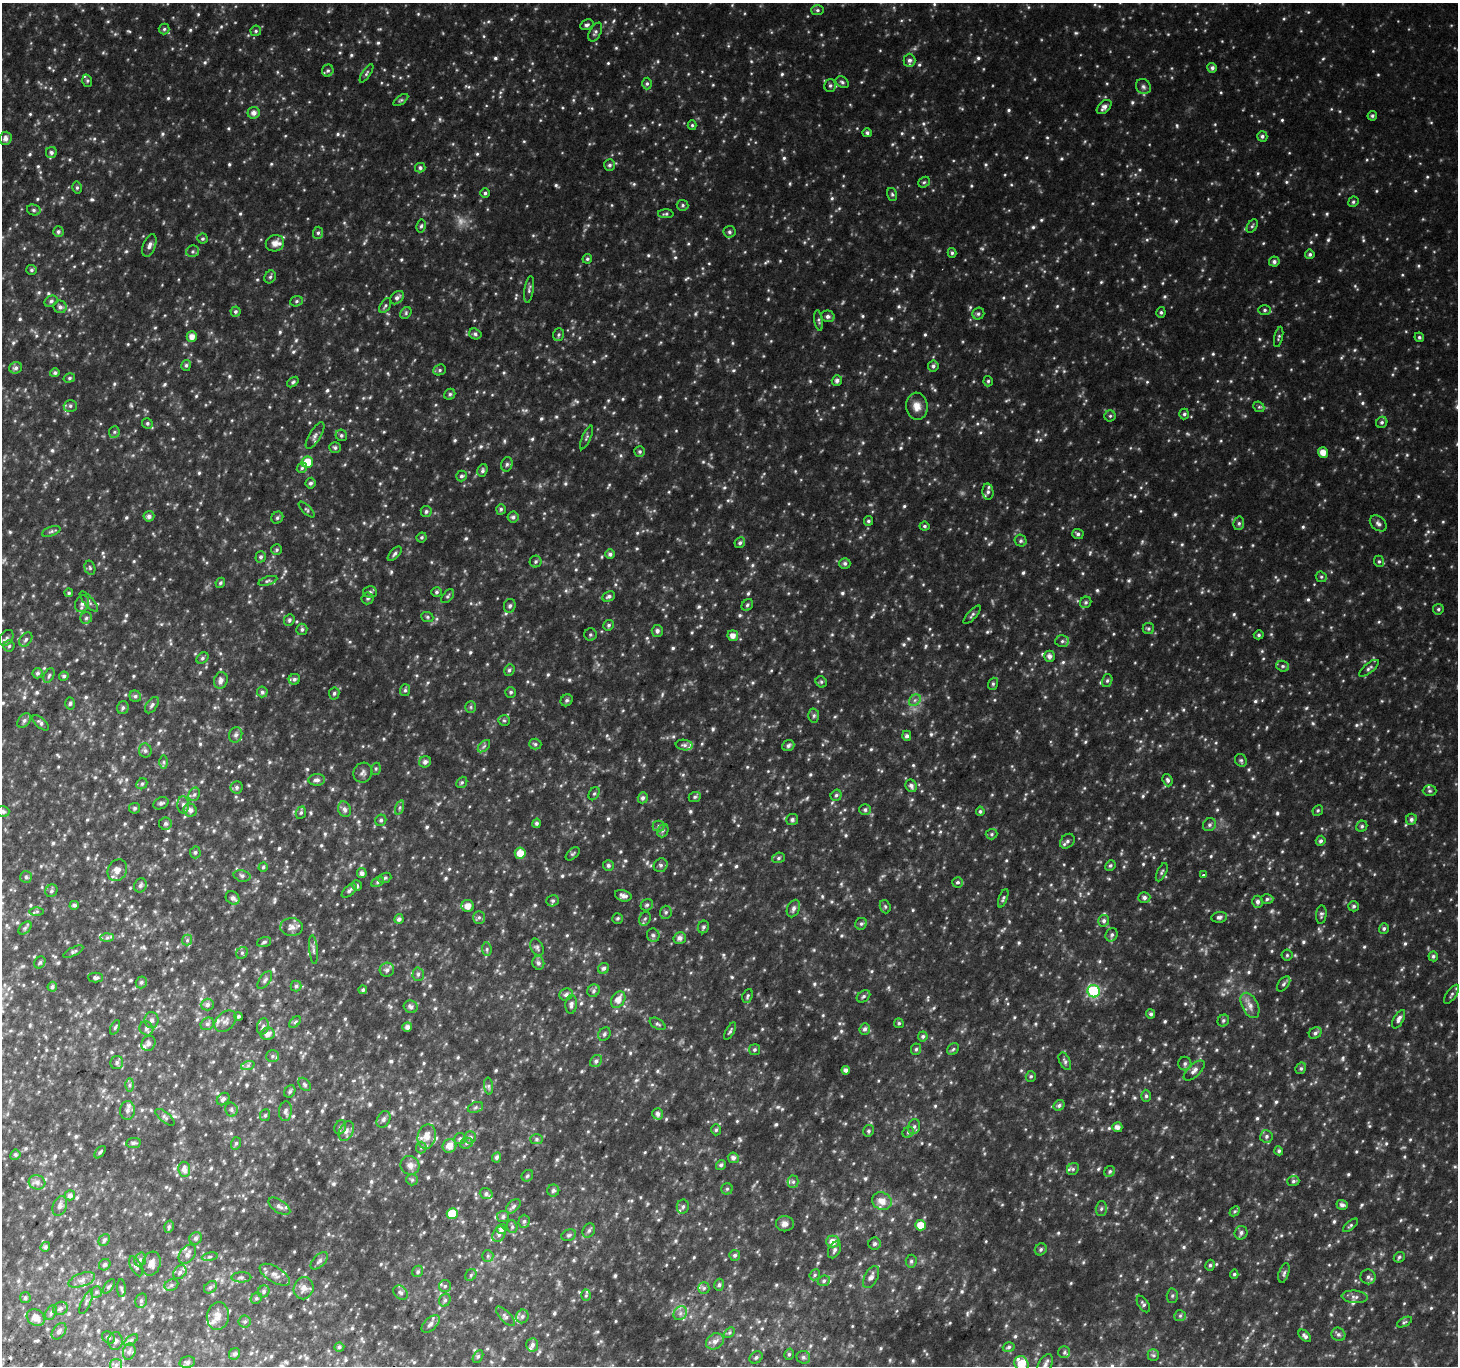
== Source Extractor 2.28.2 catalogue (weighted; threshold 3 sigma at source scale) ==
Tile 7 of 4 x 4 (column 3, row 2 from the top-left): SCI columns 2942-4397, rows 3027-4390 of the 5875 x 5986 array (HDU 1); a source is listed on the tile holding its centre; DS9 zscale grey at full resolution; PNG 1460 x 1368 px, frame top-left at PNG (2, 3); each listed source drawn as its Kron ellipse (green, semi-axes under 4 px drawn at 4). Shown black and unused: <1% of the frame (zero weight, under 2 of 3 exposures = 2% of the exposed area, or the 3 px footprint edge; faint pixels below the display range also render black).
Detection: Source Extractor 2.28.2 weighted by HDU 2 'WHT'; one run over the whole footprint, this tile lists its part. Background 0.096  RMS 0.02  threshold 0.0908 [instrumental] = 3 sigma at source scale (4.5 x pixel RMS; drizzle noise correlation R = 1.50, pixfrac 1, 0.0396/0.0396 arcsec/px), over >= 5 px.
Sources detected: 1084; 11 too faint to see at this stretch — neither listed nor drawn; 19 inside a brighter listed object's ellipse — not listed separately; of the other 1054, all 500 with FLUX_AUTO >= 3.25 (the completeness limit of this list) listed and drawn (554 fainter detections not listed), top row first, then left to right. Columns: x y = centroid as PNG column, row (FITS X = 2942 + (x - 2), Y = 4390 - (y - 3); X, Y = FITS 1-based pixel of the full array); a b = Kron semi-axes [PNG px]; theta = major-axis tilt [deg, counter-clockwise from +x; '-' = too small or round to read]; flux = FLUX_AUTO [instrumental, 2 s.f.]
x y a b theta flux
817 10 6 5 - 3.7
587 25 7 5 26 4.5
164 29 5 5 - 3.8
256 31 5 5 - 3.6
595 32 10 5 62 5.1
909 60 7 6 - 6.7
1212 68 5 4 - 6.1
328 71 6 5 - 4
366 73 11 4 57 3.7
87 81 6 5 - 3.4
842 82 7 5 -35 4.1
647 84 6 4 88 3.8
830 85 6 6 - 4.2
1143 87 8 7 - 5.5
401 100 8 4 35 3.6
1104 107 8 5 43 8.4
254 113 6 5 - 11
1372 116 5 4 - 3.5
692 125 5 4 - 3.3
867 133 5 4 - 4.6
1262 136 5 5 - 4.8
6 138 6 6 - 8.4
51 152 5 5 - 4.8
609 165 6 5 - 4.6
420 168 5 5 - 4.8
924 182 6 5 - 3.3
77 188 6 4 -77 3.4
485 193 4 4 - 4.2
892 194 6 5 - 3.3
1353 202 5 5 - 3.6
683 205 6 5 - 3.9
34 210 7 5 -15 4.5
666 214 8 4 -1 3.4
421 226 7 4 78 3.7
1252 226 7 4 58 3.5
58 232 5 5 - 4.5
729 232 6 6 - 4.7
318 233 6 5 - 4.2
202 239 5 5 - 3.4
275 243 9 8 - 16
149 245 12 6 70 8.9
193 251 6 5 - 4.4
952 253 5 4 - 3.5
1310 254 5 4 - 4.1
587 259 5 4 - 3.3
1274 262 5 5 - 5.9
31 270 5 5 - 4
270 277 7 5 62 4
529 289 13 4 81 5.2
397 298 8 5 41 7
51 301 7 5 28 4.7
296 301 6 5 - 3.6
385 306 8 5 57 3.9
60 307 6 6 - 7.1
1265 310 6 5 - 4
235 312 5 5 - 3.9
1161 312 5 4 - 3.5
406 313 6 5 - 3.5
978 314 6 5 - 4.4
828 316 7 6 - 6.3
819 320 10 3 -81 3.8
475 334 6 5 - 4.5
559 335 6 5 - 3.5
192 337 5 5 - 14
1279 337 10 4 78 3.5
1419 337 5 4 - 3.5
186 365 5 5 - 4.1
933 366 5 5 - 4.9
16 368 6 5 - 5.5
440 370 6 5 - 3.8
55 373 5 4 - 4.8
69 378 6 4 17 3.3
837 380 5 5 - 7.1
988 381 5 4 - 3.5
293 382 6 4 38 3.4
450 394 6 5 - 3.9
70 406 6 5 - 4.6
917 406 13 10 -83 18
1259 407 6 4 -41 3.3
1184 414 5 5 - 3.8
1110 416 5 5 - 3.4
1382 422 6 5 - 4.3
147 423 5 5 - 3.8
114 432 6 5 - 3.7
341 435 6 5 - 4.3
315 436 15 5 58 7.9
586 437 13 4 66 4.1
335 448 6 5 - 4.2
640 451 5 5 - 4.3
1323 452 5 5 - 18
307 462 6 5 - 41
507 464 7 5 74 4.5
302 468 5 4 - 3.3
482 470 6 5 - 4.5
461 476 5 5 - 4.6
310 483 5 5 - 5.1
988 492 8 5 -86 5.5
307 509 10 4 -44 3.3
501 509 5 4 - 3.5
426 511 6 5 - 4.7
149 516 5 5 - 7.5
513 517 5 5 - 5.5
277 518 6 5 - 4.2
868 521 5 4 - 4
1239 523 7 5 77 4.2
1378 523 9 6 -41 6.3
925 526 5 4 - 3.7
51 531 10 4 19 4.4
1078 534 5 5 - 4.6
422 537 5 4 - 3.6
1021 541 6 5 - 4.3
740 543 5 5 - 4.7
277 550 5 5 - 3.5
395 554 9 4 48 4.4
610 554 5 5 - 6
261 557 6 5 - 4.8
1379 561 6 5 - 3.3
536 562 6 6 - 4
845 563 5 5 - 4.9
90 568 7 5 -75 3.6
1321 577 6 5 - 3.4
268 581 10 4 18 4
220 583 5 4 - 3.4
370 592 7 5 -4 3.8
436 592 5 4 - 3.5
69 593 4 4 - 3.4
448 596 8 5 48 3.7
609 597 6 4 25 5.3
368 598 6 6 - 3.5
89 602 13 4 -49 5.7
1086 602 6 5 - 3.8
82 604 8 6 69 7.3
747 605 6 5 - 3.7
510 606 7 6 - 5
1438 609 5 5 - 3.5
972 615 12 4 48 4.4
427 617 6 5 - 3.4
86 618 6 5 - 4.5
289 620 6 5 - 4.1
609 625 5 5 - 4
302 629 5 5 - 4.2
1148 629 5 5 - 3.8
657 631 6 5 - 6.6
590 634 6 6 - 3.7
1259 635 5 4 - 3.5
733 636 5 5 - 13
6 638 9 6 55 5.6
26 639 8 5 51 4.7
1062 641 7 6 - 4.6
9 646 5 5 - 3.3
1049 656 5 5 - 8.9
202 658 7 5 41 3.9
1283 666 6 5 - 4.1
1369 668 12 5 39 5.2
509 670 6 5 - 4.2
38 673 5 5 - 4.9
49 675 8 4 63 3.7
64 676 5 4 - 4.4
294 679 6 5 - 4.5
221 680 8 6 74 9.2
1107 681 6 5 - 3.7
821 682 6 5 - 3.7
993 684 6 5 - 3.3
405 690 6 5 - 3.6
262 692 5 5 - 5
511 692 5 5 - 3.9
334 693 6 5 - 4.1
135 696 6 5 - 4.3
567 700 6 5 - 3.9
915 700 6 5 - 5.3
70 703 6 4 87 3.8
152 705 9 5 55 5.2
471 707 6 5 - 3.5
123 708 6 5 - 4.3
814 716 7 5 88 4.3
24 720 8 5 50 5.2
504 720 6 5 - 3.3
40 723 10 5 -42 6
236 735 8 6 71 6.2
907 736 5 4 - 5.8
535 744 6 5 - 3.8
684 745 8 5 -7 5.1
788 745 6 5 - 5.6
484 746 7 4 45 3.9
145 751 7 6 - 5
1241 760 7 5 -55 3.8
164 762 6 4 -90 3.3
425 762 6 5 - 7.2
376 769 6 4 69 3.3
363 773 10 9 - 7.6
317 780 8 6 3 7
1168 780 6 5 - 5.1
462 782 6 5 - 3.3
142 784 6 5 - 3.7
911 786 6 5 - 6.7
237 787 6 6 - 4.6
1430 791 7 5 0 3.9
194 794 7 5 67 4.5
594 794 7 5 61 3.4
836 795 6 5 - 4.2
695 797 6 5 - 3.5
643 798 6 5 - 5.7
161 803 8 5 26 4.5
183 805 9 6 -90 7.2
400 807 7 3 71 3.5
135 808 5 5 - 4
345 809 8 6 -72 7.4
190 810 7 6 - 10
865 810 6 5 - 4.5
1318 810 5 5 - 3.4
3 811 6 5 - 5.1
980 811 5 4 - 3.9
301 813 6 5 - 3.4
792 819 6 5 - 4.5
1411 819 6 5 - 6
381 820 6 5 - 4
537 823 5 4 - 4.5
165 824 6 6 - 4.9
1209 825 7 6 - 5.2
658 826 6 5 - 4.4
1362 826 6 5 - 4.1
663 831 7 5 67 4.1
992 834 6 5 - 3.4
1067 841 8 6 46 5.8
1321 841 5 5 - 4.7
195 852 6 5 - 3.6
520 853 5 5 - 23
573 854 8 5 44 3.7
778 858 6 5 - 3.8
608 865 5 5 - 4.1
661 865 7 6 - 5.5
1110 866 5 5 - 4
263 867 4 4 - 3.4
117 870 11 9 60 15
1162 872 10 4 64 3.9
362 873 5 4 - 8.3
1204 875 3 3 - 12
242 876 8 5 -13 5.2
26 877 6 6 - 3.6
385 878 7 5 21 3.6
378 882 6 4 28 3.8
957 882 5 5 - 4.1
140 885 7 6 - 5.7
357 886 5 4 - 3.6
51 891 6 5 - 4.3
349 891 9 5 43 5.4
623 896 8 5 -15 8.2
1144 897 6 5 - 6.2
233 898 7 6 - 8.6
1003 898 9 4 69 3.9
1267 899 6 5 - 4.1
553 901 6 5 - 3.7
1258 902 6 5 - 6.4
74 905 5 4 - 4.9
647 905 6 5 - 3.8
468 906 6 6 - 17
1354 906 5 5 - 4.7
885 907 7 5 -70 3.5
793 909 9 6 66 6.9
37 911 7 4 0 3.7
666 912 6 6 - 4.4
1321 915 9 5 84 4.5
479 917 6 6 - 4.5
1219 917 8 5 8 5.7
617 918 5 5 - 3.4
399 919 5 4 - 6.1
645 919 7 5 67 4.3
1104 921 6 5 - 5.7
861 924 6 5 - 4.2
292 927 11 9 -2 12
703 927 6 5 - 4.8
25 928 8 5 45 4.4
1384 929 5 5 - 4.1
653 935 7 6 - 5.1
1112 935 7 5 62 5
107 938 6 4 2 4.4
680 938 6 5 - 9.6
187 940 5 5 - 3.6
264 942 7 4 16 4
537 947 9 6 -64 5
487 949 7 5 -84 3.6
313 950 14 3 -84 5.2
73 952 11 4 27 4.3
242 953 6 5 - 3.8
1287 955 5 5 - 3.3
1433 956 5 4 - 4.2
40 962 6 5 - 3.9
538 963 7 6 - 5.8
603 968 6 5 - 5.1
387 970 7 7 - 6.6
418 974 6 5 - 4.6
96 978 7 5 -1 4.2
265 980 10 5 55 5
141 982 6 5 - 4.1
1284 984 9 5 52 4.6
296 986 5 5 - 4.2
52 987 5 4 - 4.5
363 990 4 4 - 3.8
593 991 6 6 - 4.7
1094 991 6 6 - 180
566 994 7 6 - 7.4
1452 994 11 5 54 4.9
747 996 7 5 65 3.5
863 996 7 5 39 4.4
618 1000 9 6 58 17
571 1004 9 6 85 7.1
207 1005 6 6 - 6.5
1250 1005 14 8 -62 14
411 1007 7 6 - 6.2
1151 1014 4 4 - 3.8
239 1016 4 4 - 3.9
1399 1019 10 5 61 7.8
152 1020 8 7 - 6.7
225 1021 12 9 44 10
1223 1021 6 5 - 3.9
295 1022 7 4 45 3.3
899 1023 5 5 - 3.4
207 1024 7 6 - 5.1
658 1024 9 5 -32 4.2
263 1026 8 6 73 5.9
115 1027 8 4 65 3.4
407 1027 5 5 - 8
146 1028 7 6 - 5.4
865 1029 6 5 - 5.6
730 1031 9 4 60 4
1315 1033 7 5 32 5
268 1034 7 6 - 13
604 1034 7 5 54 4.1
923 1036 5 5 - 4.3
148 1043 8 6 56 7.9
916 1049 6 5 - 3.4
953 1049 6 5 - 3.5
754 1050 5 5 - 3.7
272 1056 6 6 - 4.8
596 1061 7 5 47 5.2
1065 1061 9 5 -64 5.1
117 1062 6 6 - 5.4
1185 1063 7 6 - 5.1
248 1065 7 4 19 3.9
1301 1068 6 5 - 3.9
846 1070 4 4 - 8.1
1194 1070 13 6 43 9.2
1031 1076 5 5 - 3.6
305 1084 7 5 -50 4
130 1085 6 4 89 3.9
489 1086 8 4 -82 4.1
290 1091 6 5 - 3.6
1146 1096 6 5 - 3.9
223 1099 7 5 44 5.6
1059 1105 6 5 - 4.3
475 1107 8 5 21 4
127 1110 9 7 87 8.1
231 1110 7 6 - 4.4
285 1111 10 6 85 5.9
658 1114 5 5 - 7
265 1115 6 5 - 3.8
165 1117 11 5 -39 5
384 1119 9 6 60 5.5
340 1127 7 5 69 4.5
914 1127 8 6 75 5.6
1117 1127 5 5 - 10
716 1130 5 5 - 3.6
346 1131 10 7 64 9.1
868 1131 6 5 - 3.9
908 1132 6 5 - 3.5
1266 1136 6 6 - 5.6
427 1137 12 9 76 22
470 1137 6 6 - 6
460 1139 5 5 - 4.5
537 1139 6 5 - 3.6
134 1143 7 5 7 4.4
236 1143 6 5 - 3.4
466 1143 6 5 - 3.7
449 1146 7 6 - 17
421 1148 6 5 - 3.7
1279 1151 5 4 - 3.7
100 1152 7 4 50 3.4
15 1155 5 4 - 3.6
496 1157 5 4 - 5.1
733 1158 6 5 - 7.9
410 1165 10 9 - 9.9
721 1165 5 4 - 5.2
184 1169 8 6 -83 11
1073 1169 6 5 - 4.5
1110 1171 6 5 - 3.8
527 1176 6 5 - 3.5
412 1180 6 5 - 3.6
1293 1181 6 5 - 3.7
37 1182 8 7 - 8.2
793 1182 6 5 - 4.2
727 1189 5 5 - 3.4
553 1190 6 6 - 4.9
486 1194 6 5 - 4.9
70 1195 5 5 - 7.7
882 1201 10 8 -22 19
1342 1205 5 5 - 7.3
60 1206 10 6 68 7.5
279 1206 12 6 -34 7.8
513 1206 9 5 45 5.5
683 1207 7 6 - 5.7
1101 1209 7 5 88 4.5
1235 1211 6 4 42 3.3
452 1214 5 5 - 46
503 1217 6 5 - 5.7
524 1221 6 5 - 4.2
785 1224 9 7 -3 9.4
921 1225 5 5 - 28
1350 1225 9 4 40 3.4
169 1226 6 4 74 3.4
512 1227 6 5 - 3.8
501 1229 5 5 - 8.5
589 1230 7 6 - 5
1241 1233 7 6 - 5.9
499 1234 8 6 57 6
569 1235 7 5 21 4.5
196 1238 6 5 - 4.5
104 1240 6 5 - 3.5
833 1241 7 6 - 17
875 1244 6 6 - 5.4
45 1247 5 4 - 3.9
1041 1249 6 5 - 4.6
834 1250 9 6 62 6.1
187 1254 11 7 51 8.4
735 1255 5 5 - 4.7
488 1256 6 5 - 3.6
210 1257 8 4 9 3.3
1399 1257 6 5 - 3.6
140 1259 7 5 69 5
319 1261 11 6 44 6.6
911 1261 6 5 - 4.1
151 1264 12 9 73 14
105 1265 6 5 - 4.3
1210 1265 5 4 - 3.7
136 1266 11 5 -63 4.8
418 1271 6 5 - 3.8
180 1272 7 6 - 5.8
1284 1273 10 5 71 5.1
1234 1274 5 4 - 3.3
275 1275 17 7 -31 13
471 1275 6 5 - 3.4
815 1275 6 5 - 3.5
241 1277 10 5 1 5.5
871 1277 12 6 62 9.5
1368 1277 7 7 - 6.2
82 1280 14 6 19 9.8
824 1281 6 5 - 4.7
171 1285 7 5 25 4.7
719 1285 6 4 74 4.1
109 1286 8 4 53 3.8
445 1286 6 6 - 4.3
210 1287 7 5 41 4.8
121 1288 9 4 -88 3.5
304 1288 11 10 - 14
704 1288 6 5 - 4.3
264 1291 6 5 - 4.5
96 1292 6 5 - 3.8
401 1293 8 6 -42 5.2
586 1295 6 5 - 3.4
1172 1296 7 5 89 3.8
1355 1297 13 6 -5 8
25 1298 5 5 - 4.2
256 1298 6 5 - 3.5
445 1300 7 5 61 4
141 1301 7 5 75 4.5
86 1302 13 4 65 5
1143 1304 9 5 -57 4.5
60 1308 8 6 30 6.2
51 1313 8 5 63 4.4
680 1313 7 6 - 7.3
218 1316 14 11 82 17
505 1316 12 5 -46 5.9
522 1316 7 6 - 5.3
1180 1316 6 5 - 4
36 1318 9 7 -38 17
245 1321 6 6 - 4.2
1404 1322 8 4 27 3.3
431 1324 11 6 43 7.7
59 1331 9 6 54 5.8
729 1332 6 4 45 3.3
1338 1334 7 6 - 5.2
1305 1336 7 4 -45 5.6
108 1338 7 5 -38 4.1
131 1340 8 4 36 3.9
115 1341 9 7 86 6.9
715 1341 9 7 32 11
532 1345 7 6 - 5.8
339 1347 5 4 - 3.4
1009 1347 6 4 17 3.9
129 1352 8 6 73 6.1
1064 1352 6 6 - 3.4
235 1354 6 5 - 5.1
789 1354 6 4 74 3.5
1153 1355 6 5 - 3.6
478 1356 7 4 62 3.5
756 1357 7 5 39 4.3
803 1357 7 6 - 4.7
187 1362 8 5 13 4.7
1021 1363 7 6 - 37
1045 1364 11 6 61 8.1
116 1365 6 5 - 5.1
Isophote crosses this tile's border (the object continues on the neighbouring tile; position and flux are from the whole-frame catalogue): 3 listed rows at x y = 3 811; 1021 1363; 1045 1364